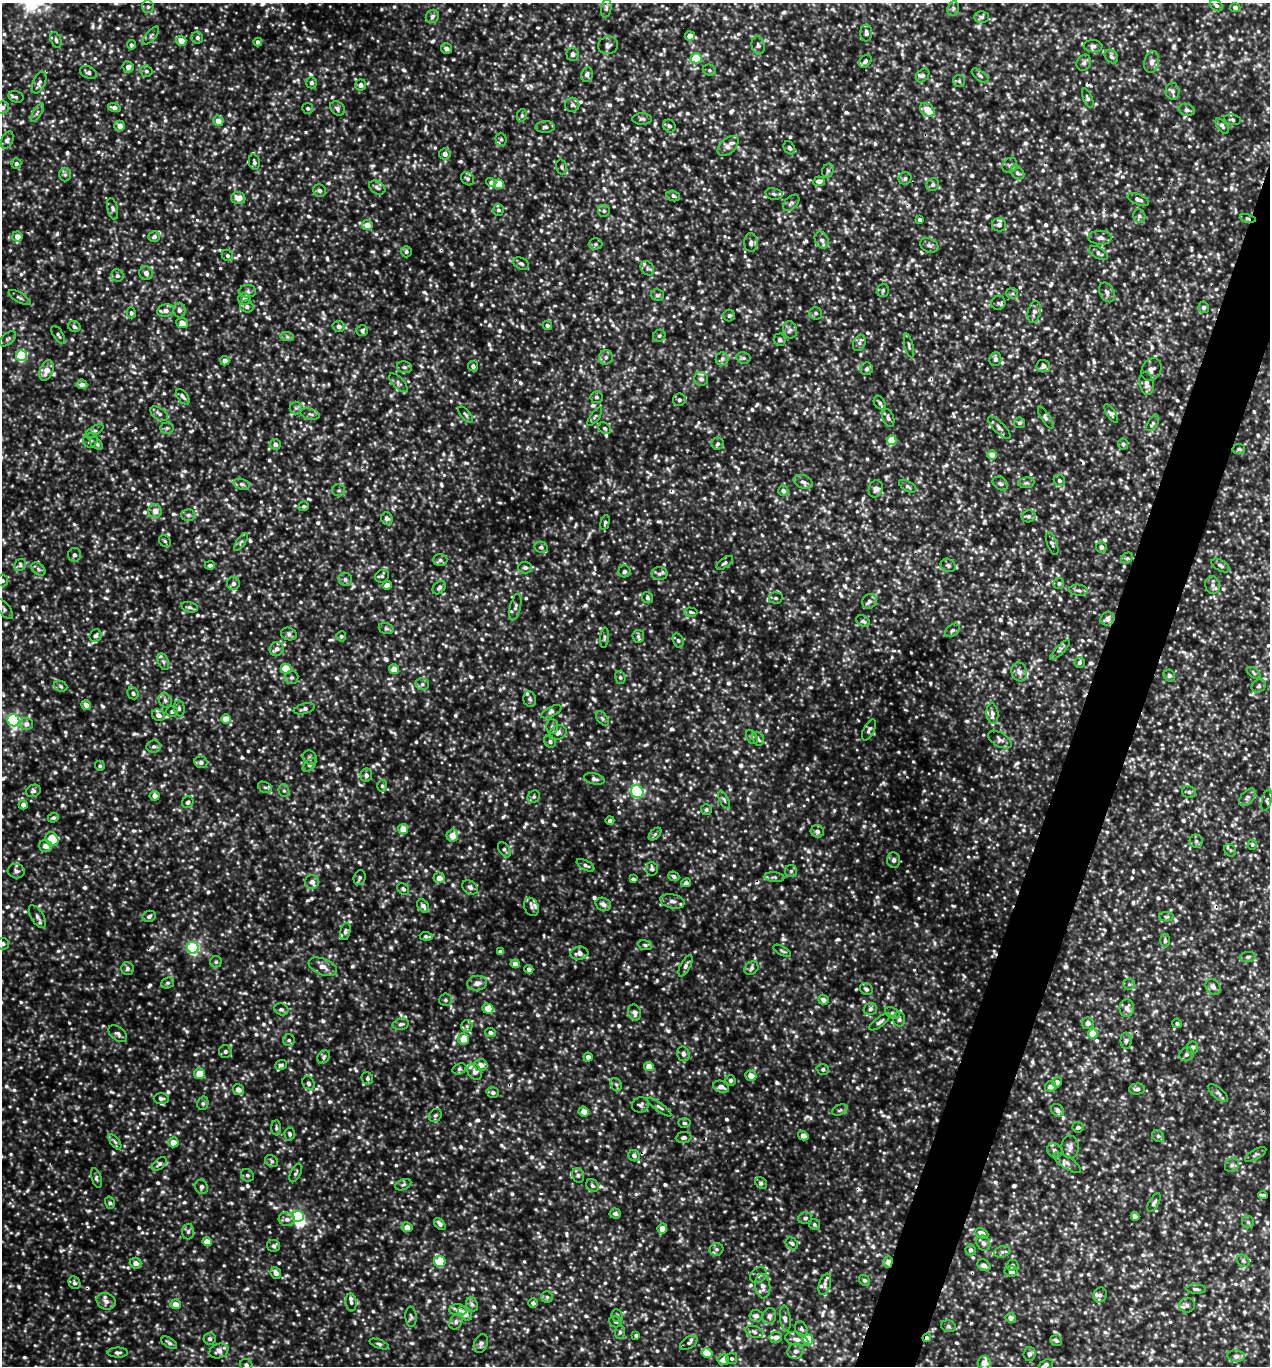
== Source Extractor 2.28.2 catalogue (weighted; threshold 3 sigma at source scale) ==
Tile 10 of 4 x 4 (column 2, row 3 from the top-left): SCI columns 1405-2672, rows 1369-2732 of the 5501 x 5490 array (HDU 1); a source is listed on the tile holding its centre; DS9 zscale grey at full resolution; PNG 1272 x 1368 px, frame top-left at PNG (2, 3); each listed source drawn as its Kron ellipse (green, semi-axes under 4 px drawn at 4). Shown black and unused: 4% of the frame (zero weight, under 3 of 5 exposures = <1% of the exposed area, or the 3 px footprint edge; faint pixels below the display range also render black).
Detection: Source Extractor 2.28.2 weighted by HDU 2 'WHT'; one run over the whole footprint, this tile lists its part. Background 0.239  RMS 0.05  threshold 0.224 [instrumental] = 3 sigma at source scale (4.5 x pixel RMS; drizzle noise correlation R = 1.50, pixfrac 1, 0.05/0.05 arcsec/px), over >= 5 px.
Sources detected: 1662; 1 too faint to see at this stretch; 1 inside a brighter object's white glare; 11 cosmic-ray / hot-pixel residue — neither listed nor drawn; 21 inside a brighter listed object's ellipse — not listed separately; of the other 1628, all 500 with FLUX_AUTO >= 10.7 (the completeness limit of this list) listed and drawn (1128 fainter detections not listed), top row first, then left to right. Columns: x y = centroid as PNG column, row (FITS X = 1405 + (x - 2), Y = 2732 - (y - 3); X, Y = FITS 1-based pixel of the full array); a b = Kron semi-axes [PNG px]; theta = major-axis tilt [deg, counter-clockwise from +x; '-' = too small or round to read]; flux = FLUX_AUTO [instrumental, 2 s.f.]
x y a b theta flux
1216 5 7 5 -39 12
148 7 6 6 - 12
1235 7 5 4 - 14
606 8 9 5 80 12
953 8 7 5 71 13
432 16 7 6 - 15
982 17 7 5 0 13
866 33 8 6 -90 17
151 36 11 5 50 14
690 36 5 4 - 32
197 38 6 5 - 14
56 40 8 5 -68 12
181 41 5 5 - 57
258 42 4 4 - 17
131 45 5 4 - 14
608 45 10 8 13 19
758 45 9 6 -78 15
1093 46 9 6 -4 17
446 49 6 5 - 18
572 54 6 6 - 14
1111 57 8 5 -45 14
696 58 5 5 - 110
865 61 7 5 46 13
1152 62 11 7 78 26
1084 63 8 7 - 14
128 67 5 5 - 24
709 70 7 5 -16 11
146 71 6 5 - 12
88 72 9 6 -23 16
587 74 7 6 - 18
923 76 8 5 49 14
980 76 10 5 -38 13
959 81 6 6 - 11
39 83 11 6 65 17
311 83 5 5 - 15
361 85 5 5 - 17
1173 91 8 7 - 19
16 97 7 5 -14 11
1088 98 10 4 -67 12
572 105 7 7 - 14
114 107 6 4 -15 23
3 108 6 6 - 16
308 108 5 5 - 11
337 108 8 6 -43 16
927 110 8 6 -41 79
1187 110 8 6 -19 13
37 113 10 3 60 12
522 115 6 5 - 11
642 119 10 5 0 13
1232 120 8 5 -10 11
218 121 5 5 - 47
120 126 5 5 - 40
669 126 7 5 -56 13
1222 126 9 5 -53 12
545 127 10 6 1 16
501 139 6 5 - 12
7 140 9 5 67 14
728 146 12 7 42 41
789 148 7 5 -57 13
445 154 5 5 - 26
254 162 8 5 -78 12
16 164 5 5 - 14
1010 165 8 6 48 17
562 167 7 5 -74 11
828 171 7 5 67 12
1017 173 8 5 -41 15
65 175 7 6 - 13
905 178 6 6 - 13
468 179 7 6 - 14
819 181 5 5 - 25
491 182 5 4 - 15
499 184 5 4 - 130
933 185 7 6 - 14
377 188 9 6 -32 16
320 191 6 6 - 13
774 194 8 5 -13 15
673 196 7 5 -18 11
238 198 7 6 - 46
1138 199 11 5 -22 21
791 203 10 6 45 14
113 209 11 5 -76 16
498 210 6 5 - 15
604 211 6 6 - 13
1139 216 7 6 - 13
1248 218 8 4 -10 11
920 220 4 3 - 11
367 225 5 5 - 52
999 225 7 6 - 19
17 236 5 5 - 43
154 237 6 5 - 17
1100 238 12 7 -1 22
822 240 9 6 -65 21
751 242 9 6 -87 20
595 244 7 5 1 13
929 245 10 6 -25 19
406 252 6 5 - 11
1098 253 10 5 -29 17
227 255 6 5 - 11
521 263 8 5 -26 15
647 268 8 6 -53 16
146 273 7 6 - 20
117 276 6 6 - 15
883 290 6 6 - 11
248 291 8 6 0 14
1107 292 10 7 -63 22
1012 293 6 5 - 11
657 295 7 6 - 12
20 298 12 4 -30 14
244 299 6 6 - 22
998 303 7 7 - 14
247 306 7 6 - 16
1204 307 6 5 - 15
165 310 8 6 11 32
179 310 7 6 - 21
1034 312 11 6 77 23
131 313 5 4 - 12
816 313 6 6 - 12
729 316 6 6 - 11
182 323 6 5 - 50
547 325 5 4 - 11
338 326 6 5 - 21
74 327 6 5 - 13
362 330 6 5 - 15
790 330 8 7 - 21
58 335 10 4 -57 11
659 336 6 5 - 11
287 337 7 4 -1 11
8 339 10 5 38 15
780 340 6 6 - 12
859 343 8 6 64 14
909 345 12 3 -76 11
21 356 5 5 - 420
606 357 7 6 - 17
743 358 7 5 -14 11
722 359 6 6 - 15
995 359 7 6 - 18
225 361 4 4 - 35
473 366 5 5 - 17
1043 366 7 6 - 21
404 367 8 5 -14 13
867 369 6 6 - 13
1151 369 12 9 59 24
46 371 11 6 67 45
701 379 7 7 - 17
398 383 12 5 -46 16
1146 383 12 7 -78 28
82 384 5 4 - 22
183 397 9 5 -54 15
597 397 6 6 - 12
679 400 6 6 - 14
880 403 7 5 -59 15
296 408 6 6 - 12
1111 413 10 4 -59 15
159 414 10 6 -34 20
310 414 10 5 -15 14
466 415 10 4 -48 12
595 417 11 4 54 11
888 418 9 5 -70 16
1046 418 12 4 -58 15
1019 423 5 5 - 11
1153 423 9 4 54 11
167 428 6 5 - 11
605 428 7 5 -39 11
999 428 15 5 -45 21
94 431 10 5 33 14
90 440 7 7 - 14
892 440 5 5 - 140
97 444 7 5 -44 13
275 444 5 5 - 21
718 444 6 6 - 13
1123 444 5 5 - 11
1239 449 6 5 - 11
992 455 4 4 - 63
1059 480 6 5 - 14
803 482 10 6 -20 21
1026 483 8 5 8 12
242 484 8 5 -18 15
1000 484 8 6 -31 16
908 486 9 5 -30 11
876 489 9 7 68 27
339 490 6 6 - 11
783 491 5 5 - 26
304 506 5 5 - 12
155 511 7 7 - 43
188 515 7 6 - 13
1028 516 7 6 - 14
387 519 6 5 - 19
605 522 8 4 76 11
165 541 7 5 -46 11
241 542 10 4 56 12
1052 544 12 5 -69 15
541 547 7 5 -11 13
1101 547 5 5 - 21
74 555 7 6 - 14
1127 558 6 5 - 11
440 560 7 6 - 13
725 563 9 4 37 12
20 565 6 5 - 12
210 565 5 4 - 14
948 565 8 6 -30 13
1221 566 10 5 -29 17
525 568 7 6 - 15
38 569 8 5 -38 13
624 571 6 6 - 15
660 574 8 6 3 15
382 576 7 6 - 11
345 579 7 6 - 16
2 581 6 5 - 12
233 583 6 6 - 18
1059 583 5 5 - 11
387 585 5 4 - 35
1213 585 9 7 -74 22
439 587 8 5 47 13
1078 590 9 5 -5 16
647 598 6 5 - 14
776 598 7 5 -1 13
869 601 8 7 - 18
189 607 9 5 -12 15
515 607 13 5 76 17
4 609 12 5 -50 16
691 612 6 4 -3 11
1108 619 7 6 - 40
863 621 7 5 -33 12
386 628 8 5 -17 11
952 630 8 5 39 13
289 634 8 6 -17 14
96 636 6 6 - 17
341 636 5 5 - 11
638 636 6 6 - 15
604 638 10 4 86 11
678 640 7 5 -72 11
277 649 7 6 - 24
1060 650 13 4 45 15
163 662 8 5 -70 15
1079 662 5 5 - 14
286 669 5 5 - 130
394 669 5 5 - 55
1019 672 9 7 -73 28
1254 673 7 4 -37 11
1169 676 6 5 - 13
291 677 7 6 - 12
620 677 7 5 -75 11
422 684 7 6 - 15
61 686 7 5 -23 11
1259 686 7 6 - 12
133 693 6 5 - 14
530 699 8 6 -74 13
165 700 8 6 -60 15
86 705 5 4 - 27
179 708 8 5 -81 12
304 709 11 5 15 16
172 712 6 5 - 11
551 712 11 4 27 14
992 714 10 6 -85 26
158 715 7 5 -25 27
602 718 8 5 -52 11
226 719 5 4 - 75
13 720 6 6 - 830
26 724 6 6 - 26
552 726 7 6 - 15
869 730 11 5 63 16
558 733 9 7 25 21
752 737 7 5 -59 12
758 739 7 5 -66 11
1000 740 13 7 -30 22
550 742 6 5 - 12
154 746 7 6 - 13
310 758 7 6 - 15
201 762 6 6 - 15
309 765 8 4 43 12
100 766 5 5 - 12
366 775 6 6 - 18
594 779 10 5 -14 18
382 786 6 5 - 12
265 787 7 5 -27 11
33 791 7 6 - 14
284 791 7 5 -74 12
637 792 7 6 - 680
1189 792 7 6 - 14
155 796 5 5 - 27
534 797 7 5 45 11
1247 797 10 6 47 21
724 800 10 4 -64 13
1267 800 11 5 75 14
188 802 6 5 - 14
23 805 4 4 - 25
706 810 5 5 - 11
53 818 6 4 22 11
610 820 4 4 - 14
403 829 5 5 - 75
817 831 7 6 - 19
655 834 7 4 45 11
452 836 6 6 - 62
52 839 7 6 - 130
1196 841 6 6 - 13
1252 845 5 4 - 12
45 846 6 6 - 30
504 850 8 5 -54 13
1230 850 7 5 -52 11
894 860 7 6 - 16
586 865 10 4 -29 14
652 869 7 6 - 17
16 871 8 7 - 20
791 871 6 6 - 12
674 876 5 5 - 15
360 877 7 5 68 12
774 877 10 5 -6 13
439 878 6 5 - 39
633 879 4 4 - 11
312 882 7 7 - 28
686 883 5 4 - 14
470 887 8 6 -35 20
403 889 6 5 - 11
672 901 12 7 -12 26
603 904 8 6 -24 22
423 906 7 5 -55 24
531 907 9 7 -67 21
149 916 7 5 23 14
37 917 13 6 -57 23
1167 917 7 4 -2 11
345 931 9 5 75 13
426 936 6 4 -5 12
1165 940 7 4 -90 11
2 944 6 6 - 21
645 945 7 5 -10 12
193 948 6 5 - 830
782 951 10 4 -29 11
500 952 4 3 - 15
579 953 9 6 6 35
1248 957 8 5 7 13
216 962 6 5 - 11
515 964 5 4 - 37
686 966 12 5 63 18
323 967 15 8 -22 43
127 968 6 6 - 15
751 968 7 6 - 15
529 969 4 4 - 22
167 983 6 5 - 11
477 983 10 7 8 29
1129 984 6 5 - 11
1213 987 8 7 - 24
866 989 6 5 - 17
445 1000 6 6 - 11
823 1000 5 4 - 29
488 1008 5 5 - 70
1127 1008 8 7 - 33
281 1009 7 6 - 11
870 1009 7 6 - 14
635 1013 8 6 -72 23
892 1013 8 5 -26 11
899 1019 7 6 - 18
880 1022 13 4 37 15
1088 1023 6 6 - 22
1177 1023 5 4 - 12
401 1024 8 5 14 15
467 1026 6 5 - 12
490 1033 5 4 - 18
118 1034 10 6 -36 19
1093 1034 5 5 - 91
463 1039 6 5 - 73
289 1040 6 6 - 11
1126 1041 8 5 89 11
1193 1048 6 6 - 12
225 1051 6 6 - 13
683 1054 7 6 - 17
1186 1054 7 6 - 16
324 1057 7 5 51 12
588 1057 4 4 - 24
281 1065 6 4 19 12
481 1065 6 6 - 34
649 1066 5 4 - 61
459 1069 7 5 26 13
823 1069 6 5 - 15
475 1072 8 6 -55 22
199 1074 5 5 - 86
751 1076 5 5 - 43
367 1078 6 5 - 12
731 1080 5 5 - 13
1057 1082 5 5 - 23
308 1083 7 6 - 14
616 1085 7 5 -68 11
721 1087 8 5 -21 29
1051 1087 6 5 - 24
1137 1089 8 5 3 18
238 1090 6 5 - 29
493 1092 6 5 - 16
1218 1093 12 5 -40 16
161 1099 7 5 1 13
203 1103 7 5 76 11
641 1105 8 7 - 15
659 1107 14 4 -36 14
840 1110 8 5 24 12
1057 1110 7 5 -44 25
584 1111 5 5 - 44
435 1115 7 6 - 13
684 1123 6 4 -5 11
1078 1127 5 5 - 12
276 1128 7 5 -88 11
290 1134 6 5 - 11
803 1136 5 4 - 31
1158 1136 6 5 - 14
684 1137 8 5 6 15
115 1142 9 4 -54 13
173 1142 5 5 - 56
1070 1147 11 8 -85 28
1055 1151 8 6 -29 23
1256 1154 12 5 30 13
634 1156 6 5 - 15
272 1161 7 5 -38 12
1067 1163 16 6 -34 27
159 1164 9 5 39 14
1232 1165 7 6 - 16
296 1173 10 5 64 12
247 1175 7 6 - 11
578 1175 7 6 - 14
96 1178 10 5 -72 12
761 1183 6 5 - 12
403 1185 8 5 23 11
592 1186 7 5 -44 13
201 1187 7 6 - 15
1263 1195 5 3 - 11
1154 1202 10 4 59 14
110 1203 6 5 - 12
615 1213 6 5 - 16
298 1216 6 5 - 690
1135 1216 4 4 - 32
805 1218 7 5 14 13
287 1219 8 6 -15 24
1248 1222 6 6 - 11
440 1224 7 4 -46 15
814 1225 6 5 - 11
407 1227 5 5 - 37
662 1228 5 4 - 36
188 1232 8 6 87 15
982 1233 7 5 -25 32
207 1242 5 4 - 62
792 1243 7 5 -40 14
983 1243 8 6 -58 18
274 1246 7 6 - 13
716 1249 7 6 - 13
971 1250 5 5 - 17
1002 1252 8 5 15 12
440 1261 6 5 - 110
1243 1261 7 5 -45 13
888 1262 6 4 72 42
136 1263 6 5 - 32
984 1265 7 5 -34 24
1012 1265 6 5 - 15
1011 1271 6 5 - 22
276 1273 6 5 - 27
759 1275 9 7 35 17
864 1280 6 5 - 11
74 1283 7 5 -57 13
825 1284 11 6 74 18
763 1286 12 7 -86 34
1196 1289 10 4 -3 14
1100 1295 7 6 - 16
547 1297 6 5 - 11
106 1301 10 8 -29 27
351 1302 9 5 -83 18
533 1303 5 5 - 15
176 1304 5 5 - 52
472 1304 7 5 -67 14
1187 1305 8 7 - 19
458 1310 9 5 -6 22
465 1314 8 5 -47 36
617 1316 6 5 - 11
756 1316 6 6 - 26
769 1316 8 7 - 20
411 1317 10 5 -85 13
785 1318 13 5 -84 20
1011 1318 5 5 - 28
456 1322 8 6 59 16
615 1322 7 5 -19 12
948 1326 7 5 -17 11
801 1329 8 6 -61 16
620 1332 7 5 88 11
754 1332 9 5 -19 18
636 1335 4 3 - 12
776 1337 6 5 - 26
927 1338 4 3 - 14
210 1339 6 6 - 13
797 1339 12 6 -15 33
808 1339 5 5 - 200
1056 1340 6 5 - 13
169 1343 9 5 -33 14
689 1343 10 6 33 16
379 1344 10 3 -20 11
481 1344 10 6 69 18
219 1351 10 7 21 29
795 1351 8 7 - 27
118 1353 10 5 0 12
707 1353 6 5 - 67
1029 1354 7 6 - 17
1236 1356 9 5 -6 17
732 1358 5 5 - 11
723 1360 6 5 - 40
984 1363 7 6 - 50
246 1365 6 6 - 15
1046 1365 7 5 21 15
Overlapping masked pixels (flux is a lower limit): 3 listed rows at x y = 1248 218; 888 1262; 927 1338
Isophote crosses this tile's border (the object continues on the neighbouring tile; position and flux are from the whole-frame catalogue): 5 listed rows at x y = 3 108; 2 581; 4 609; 2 944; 246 1365
Unlisted compact peaks at least as high as the median listed source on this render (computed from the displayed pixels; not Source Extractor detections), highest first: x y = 887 1202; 877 897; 529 1081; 930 683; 864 826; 65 1219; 446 937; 886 810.